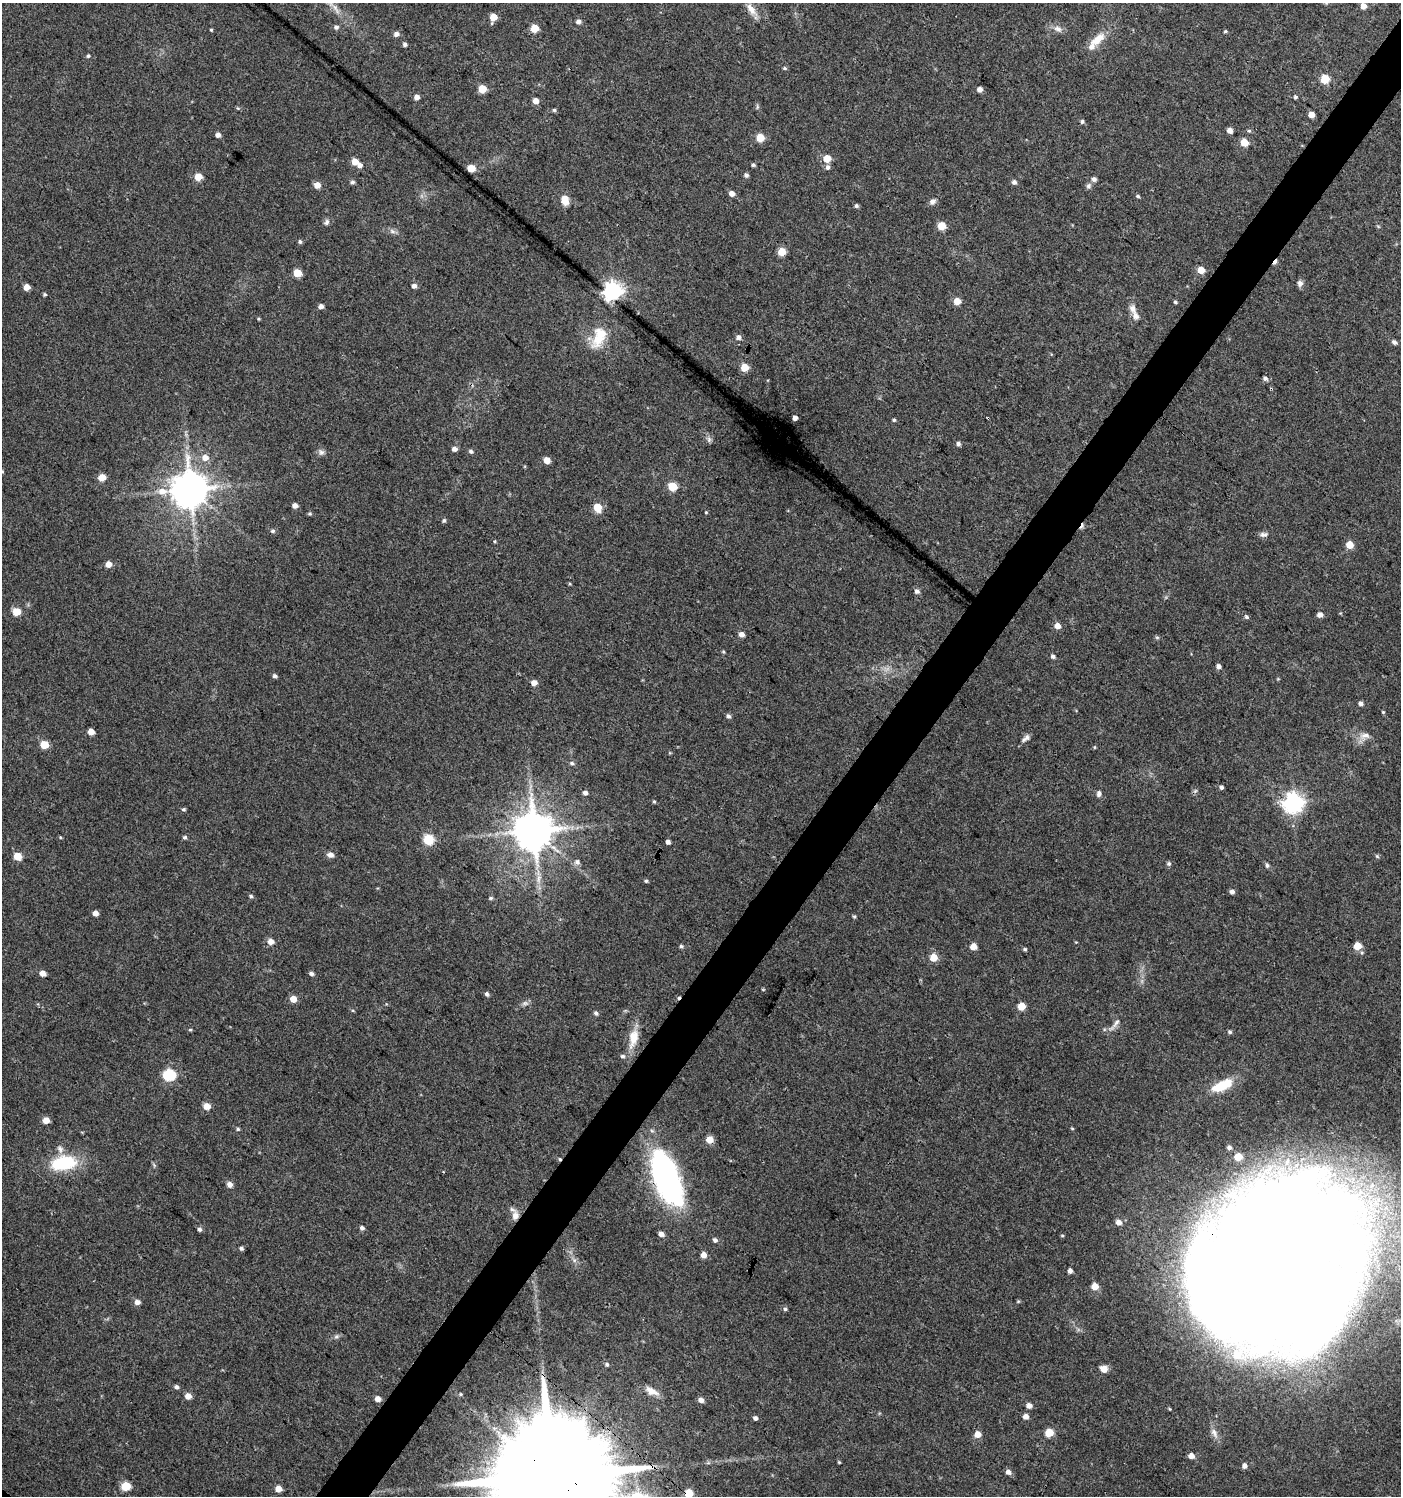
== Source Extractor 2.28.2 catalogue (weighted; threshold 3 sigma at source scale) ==
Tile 10 of 4 x 4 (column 2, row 3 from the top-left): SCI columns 1575-2973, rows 1500-2993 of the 6014 x 5981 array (HDU 1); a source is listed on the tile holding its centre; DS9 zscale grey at full resolution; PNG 1403 x 1498 px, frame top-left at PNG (2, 3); no overlay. Shown black and unused: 4% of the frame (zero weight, under 3 of 4 exposures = <1% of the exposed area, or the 3 px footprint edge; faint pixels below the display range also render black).
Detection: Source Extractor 2.28.2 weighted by HDU 2 'WHT'; one run over the whole footprint, this tile lists its part. Background 0.0243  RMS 0.0041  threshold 0.0183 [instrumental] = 3 sigma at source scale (4.5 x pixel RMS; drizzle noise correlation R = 1.50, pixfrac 1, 0.0396/0.0396 arcsec/px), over >= 5 px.
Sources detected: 215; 1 too faint to see at this stretch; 4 inside a brighter object's white glare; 5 cosmic-ray / hot-pixel residue — not listed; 5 inside a brighter listed object's ellipse — not listed separately; the other 200 listed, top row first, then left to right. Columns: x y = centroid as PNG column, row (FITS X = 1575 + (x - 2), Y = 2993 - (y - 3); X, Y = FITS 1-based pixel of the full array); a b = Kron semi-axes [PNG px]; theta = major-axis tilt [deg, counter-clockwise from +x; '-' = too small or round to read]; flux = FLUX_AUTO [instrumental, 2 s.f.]
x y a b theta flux
1363 6 5 5 - 3.7
336 9 25 6 -55 4.3
751 9 20 8 -52 3.7
493 17 6 5 - 7.2
578 21 5 5 - 1.6
336 27 6 6 - 1.2
534 28 5 5 - 11
1057 29 12 8 -18 2.3
211 30 4 3 - 0.44
1225 31 4 4 - 0.51
396 34 5 5 - 1.9
1098 39 25 11 39 6.5
405 44 5 4 - 1.1
88 56 5 4 - 0.65
785 68 5 4 - 0.54
1325 79 5 5 - 17
482 89 5 5 - 11
980 89 5 4 - 2.2
417 97 5 5 - 2.5
1295 97 5 4 - 0.72
536 101 5 5 - 2.9
757 107 8 4 90 0.65
554 110 5 5 - 0.67
1311 114 5 4 - 3.8
1082 121 5 5 - 0.77
1229 130 5 5 - 2.5
1249 131 5 5 - 0.6
218 135 4 4 - 2.1
760 138 5 5 - 11
1244 142 5 5 - 9.7
827 158 5 5 - 9.3
355 161 6 5 - 4.1
359 165 6 5 - 1.9
753 165 5 4 - 0.76
827 167 7 6 - 1.2
471 168 5 5 - 8.3
746 175 5 5 - 1.1
198 177 5 5 - 7.9
1094 179 6 5 - 1.4
352 182 5 5 - 0.94
1014 182 5 5 - 1.3
317 185 5 5 - 4.3
1088 186 7 7 - 1.1
732 193 6 5 - 2.4
1138 196 5 4 - 0.6
565 200 10 8 -82 4.9
932 201 8 6 42 1.8
856 206 5 5 - 0.85
326 222 9 6 58 1.2
942 226 5 5 - 11
1378 226 6 3 -19 0.42
392 231 10 6 -20 1.4
300 242 6 4 -76 0.74
781 252 5 5 - 11
1201 270 5 5 - 6.3
297 273 5 5 - 11
1300 283 8 7 - 1.6
414 286 5 5 - 1.6
27 287 5 4 - 4.5
612 291 7 7 - 210
44 294 4 4 - 0.56
957 301 5 5 - 5.7
1175 302 5 4 - 0.59
321 306 5 4 - 1.9
1133 309 13 9 -69 2.8
599 337 32 17 67 12
738 337 6 6 - 1.6
1394 342 6 5 - 1.2
744 367 5 5 - 9.3
1265 378 6 5 - 1.1
795 418 4 4 - 2.3
894 420 4 4 - 0.55
709 439 8 5 -67 1.1
958 444 5 5 - 1.1
454 449 5 4 - 1.9
471 451 6 5 - 0.88
321 452 9 8 - 1.4
205 458 7 6 - 3.4
547 460 6 5 - 3.3
2 471 5 3 - 0.39
102 477 5 5 - 7.7
672 486 5 5 - 13
190 489 11 10 - 1200
295 505 5 5 - 2
597 507 6 5 - 9.9
706 512 4 4 - 0.37
310 514 6 4 0 0.56
444 520 5 5 - 0.71
273 531 6 6 - 0.9
1263 534 12 6 6 1.4
1350 545 5 5 - 8.3
108 564 5 5 - 3.9
917 591 6 6 - 1.3
16 612 5 5 - 9.7
1320 615 5 5 - 2.4
1247 617 6 5 - 0.79
1058 626 5 5 - 3.3
741 634 6 5 - 2.1
1157 637 6 4 0 0.61
723 651 4 4 - 0.45
1053 656 6 5 - 0.91
1219 666 5 5 - 1.4
274 676 5 5 - 0.96
534 683 5 5 - 3.2
1361 703 5 5 - 1.2
1383 712 5 4 - 0.42
728 716 6 5 - 1
91 732 5 5 - 4.7
1365 735 16 8 -1 3.2
1025 738 14 5 42 1.6
44 745 5 5 - 11
1094 747 5 3 - 0.38
572 763 7 5 -3 0.9
1221 787 4 4 - 1
585 793 5 5 - 1.6
1099 793 8 6 87 1.2
654 801 4 4 - 0.51
1294 802 7 7 - 230
184 809 5 4 - 0.64
534 831 11 10 - 1400
185 837 5 5 - 0.79
428 839 6 5 - 28
668 842 4 4 - 1.5
330 855 8 7 - 1.7
17 856 5 5 - 8.1
1377 856 6 4 -44 0.56
577 862 8 7 - 1.5
1169 864 6 5 - 0.84
1267 865 6 5 - 0.85
538 879 12 6 85 2.5
646 881 4 4 - 0.67
1232 892 5 5 - 1.3
251 896 5 4 - 0.61
491 898 6 4 15 0.61
95 913 4 4 - 2.6
854 917 5 4 - 0.58
271 942 6 5 - 3.2
681 946 4 4 - 0.72
1357 946 5 5 - 10
974 947 5 5 - 5.3
1025 949 4 4 - 0.61
934 958 5 5 - 9
42 973 5 5 - 3.3
311 973 6 5 - 1.1
487 994 6 5 - 0.95
293 999 5 5 - 5.3
525 1003 10 6 9 1.3
1022 1006 5 5 - 8.6
596 1013 6 5 - 0.99
1116 1023 14 5 51 2
190 1030 5 4 - 0.46
1230 1032 6 5 - 0.76
633 1038 28 12 78 7.4
169 1075 6 6 - 44
1222 1085 25 10 24 12
207 1106 5 5 - 5.6
46 1120 5 5 - 4.8
238 1129 4 4 - 0.6
710 1140 5 5 - 7.1
1229 1148 5 4 - 1
1238 1157 5 5 - 11
66 1162 26 20 12 18
666 1177 53 22 -70 110
230 1184 7 7 - 1.8
515 1216 13 9 80 3.3
1119 1222 6 5 - 2.7
362 1228 5 5 - 1.2
199 1229 5 5 - 1.1
661 1234 6 5 - 1.6
715 1240 6 5 - 1.1
241 1248 5 4 - 0.88
704 1255 5 5 - 3.5
1282 1265 112 95 -71 1700
1070 1271 5 4 - 1.6
1095 1287 5 5 - 6.9
1018 1301 5 4 - 0.43
137 1302 5 5 - 2.5
785 1309 6 5 - 0.68
336 1336 7 6 - 0.98
607 1364 5 5 - 0.68
1103 1369 8 7 - 3
176 1387 6 5 - 1.1
651 1391 18 8 -27 4
188 1396 5 5 - 3.9
378 1399 4 4 - 3.1
701 1400 6 5 - 1.9
1029 1406 5 5 - 2.3
1026 1416 5 5 - 2.6
755 1418 5 4 - 1.1
1049 1433 5 5 - 11
1214 1433 16 7 -62 2.6
978 1434 5 5 - 4.6
1191 1456 5 5 - 2.9
839 1462 4 3 - 0.43
1245 1466 6 5 - 1.8
1008 1472 6 6 - 1.7
550 1475 45 26 -44 22000
126 1486 6 5 - 15
278 1489 5 5 - 4.5
689 1493 5 5 - 14
Overlapping masked pixels (flux is a lower limit): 5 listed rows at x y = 666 1177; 515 1216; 1282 1265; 550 1475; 689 1493
Isophote crosses this tile's border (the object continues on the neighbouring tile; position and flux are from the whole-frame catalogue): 4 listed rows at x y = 336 9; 2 471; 550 1475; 689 1493